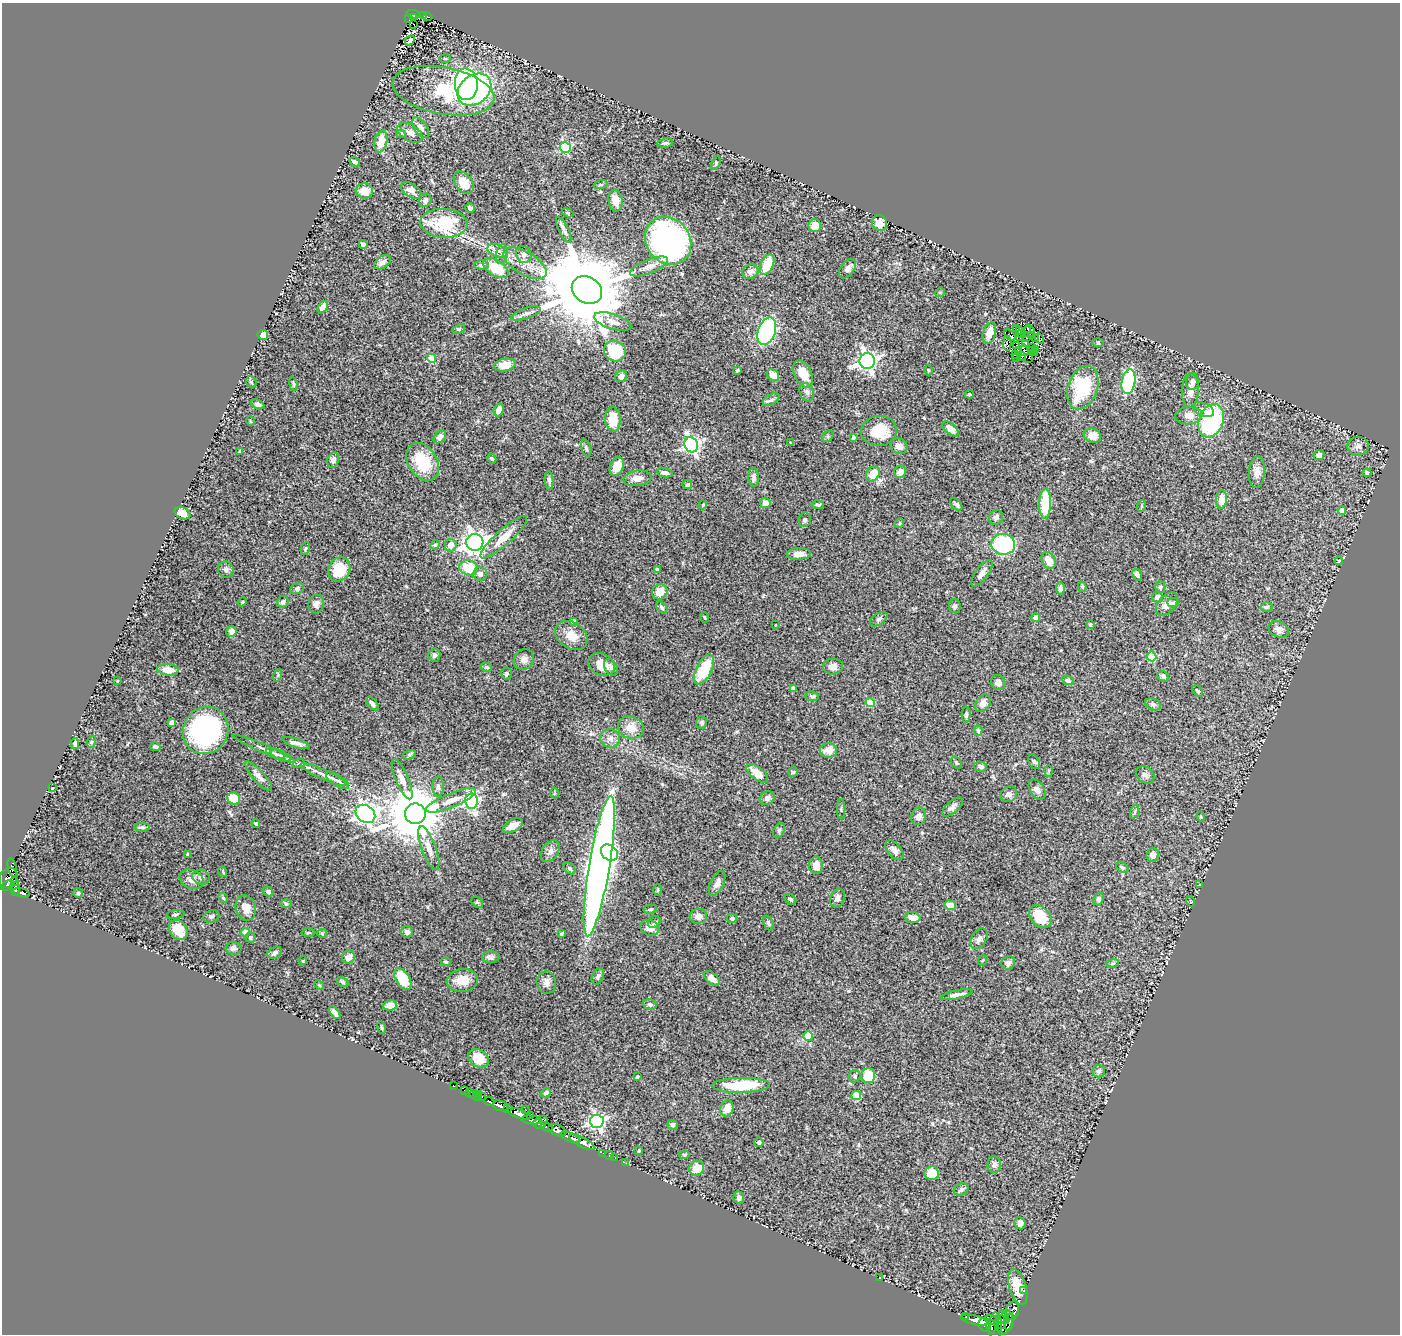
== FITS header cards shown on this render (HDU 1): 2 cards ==
NAXIS1  =                 1398
NAXIS2  =                 1332

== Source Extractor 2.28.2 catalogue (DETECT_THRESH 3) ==
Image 1398 x 1332 px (HDU 1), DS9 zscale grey, 1 PNG px = 1 image px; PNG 1402 x 1336 px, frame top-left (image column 1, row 1332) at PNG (2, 3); each listed source drawn as its Kron ellipse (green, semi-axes under 4 px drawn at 4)
Background 0.688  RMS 0.039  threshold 0.117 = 3 sigma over >= 5 px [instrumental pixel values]
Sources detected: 385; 3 with non-positive FLUX_AUTO (blend fragments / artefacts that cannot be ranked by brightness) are neither listed nor drawn; the other 382 listed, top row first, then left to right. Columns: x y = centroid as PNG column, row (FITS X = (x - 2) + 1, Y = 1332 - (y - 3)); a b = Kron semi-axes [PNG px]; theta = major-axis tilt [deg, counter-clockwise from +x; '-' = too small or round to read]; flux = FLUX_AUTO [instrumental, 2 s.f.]
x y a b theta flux
413 14 6 3 -13 44
423 15 4 3 - 68
428 17 4 3 - 23
409 18 3 2 - 4.2
414 18 3 2 - 6.7
414 25 2 2 - 3.1
410 41 5 4 - 14
445 59 6 4 -1 2.6
466 84 16 11 -87 430
474 90 18 14 40 530
443 91 51 23 -11 210
420 127 11 6 -54 13
410 133 14 8 -32 14
401 134 5 3 - 3.9
381 141 11 6 78 36
665 143 8 4 8 5.5
565 147 5 5 - 250
355 162 5 3 - 5.8
716 163 7 4 70 3.5
464 183 12 8 -54 40
600 184 7 3 19 3.2
411 190 11 6 -33 15
364 191 8 8 - 26
425 200 7 6 - 8.1
615 200 11 7 -82 22
470 208 5 5 - 7.9
567 213 6 4 -22 3
444 223 23 14 -3 150
880 223 8 7 - 32
815 226 6 6 - 27
564 230 14 5 -63 9.5
668 241 25 21 -52 750
363 244 4 4 - 6.6
497 251 10 6 -20 14
502 254 10 5 77 9.6
524 254 8 7 - 11
382 262 9 5 36 12
525 263 24 11 -30 43
481 265 7 5 0 6.8
767 265 11 6 64 69
649 266 20 7 22 22
496 268 14 7 -31 82
847 269 11 7 54 10
750 271 8 7 - 13
587 290 16 13 -33 42000
940 292 5 4 - 2.7
323 307 6 4 56 17
526 313 15 5 18 10
613 322 19 7 -17 21
459 329 7 4 23 3.5
1016 329 3 2 - 3.7
1029 329 5 2 - 3.7
767 331 14 8 69 340
1019 331 3 2 - 0.27
1026 332 6 2 54 0.4
989 333 11 6 74 29
1022 333 4 2 - 1.8
263 335 5 5 - 20
1010 335 7 4 -49 1.9
1031 335 3 2 - 3.9
1020 337 3 2 - 0.17
1026 338 3 2 - 3.9
1035 339 3 2 - 4.4
1039 339 5 4 - 8
1007 343 7 4 88 1.1
1025 343 3 2 - 3.8
1098 343 6 4 -2 3
1017 345 3 2 - 4.3
1033 347 4 2 - 4.3
1024 350 6 2 -76 2.4
1032 350 2 2 - 2.8
1035 350 2 2 - 4.7
615 351 11 10 - 120
1018 351 3 2 - 1.1
1034 353 2 2 - 1.8
1015 354 2 2 - 3.7
1021 356 4 2 - 1.9
1016 357 2 2 - 1.8
432 358 4 4 - 81
1029 358 2 2 - 2.2
867 361 7 7 - 1100
505 365 11 6 10 42
737 370 4 3 - 3.7
928 370 5 3 - 2.4
803 374 14 8 -66 39
773 375 6 5 - 28
621 376 6 5 - 13
251 382 6 5 - 3.9
1128 382 12 6 80 240
1192 382 8 6 80 10
293 384 7 3 -78 3.6
1083 388 22 15 70 150
1190 391 17 8 88 21
807 392 9 7 -69 9.6
970 394 4 2 - 3.4
771 400 9 5 29 7
258 404 7 4 -23 7.3
1203 409 11 6 -26 14
499 410 6 5 - 17
1189 415 13 8 6 21
613 419 12 8 -85 47
250 421 5 3 - 2.3
1211 421 17 12 69 270
951 429 9 5 -41 24
879 431 18 15 7 71
828 436 6 5 - 4
1092 436 9 7 -20 21
440 437 7 5 48 10
853 437 4 3 - 4.1
791 443 3 2 - 1.6
691 445 8 6 -63 660
899 446 9 7 -26 15
1358 446 11 9 6 12
586 448 8 5 -75 5.3
240 451 4 3 - 2.3
1319 455 5 5 - 10
492 459 5 4 - 3.9
333 460 7 5 72 8.8
423 462 20 14 -58 100
617 466 9 6 64 32
900 472 6 5 - 17
1257 472 16 8 85 19
665 473 8 4 -9 12
1367 473 4 3 - 4.5
873 474 8 6 58 43
753 477 9 5 -88 8
638 478 14 8 8 17
549 480 9 4 -85 6.5
687 485 5 4 - 6.4
1221 499 9 5 85 25
765 503 5 5 - 17
1045 503 15 6 89 81
956 504 7 4 -45 6.8
703 505 4 3 - 2.7
818 505 6 4 -1 5
1141 506 6 3 73 3
1342 510 4 4 - 28
182 513 8 5 -27 23
996 517 7 6 - 8.1
805 520 7 6 - 7
899 523 5 4 - 3.3
504 537 30 7 42 47
475 542 8 8 - 2000
1003 544 12 10 -5 230
435 545 5 4 - 3
451 545 6 6 - 20
305 549 6 4 79 3.5
799 554 12 5 2 17
1049 560 9 6 -62 30
1339 561 4 3 - 2.6
469 568 9 7 -12 67
339 569 12 10 60 72
657 569 4 3 - 3.4
226 570 8 7 - 8
982 573 16 6 54 15
480 574 7 6 - 12
1137 575 6 4 -60 9.5
1082 587 5 4 - 3
1160 587 6 5 - 7
1060 588 6 4 -87 8.3
297 589 7 5 24 6.3
660 592 8 7 - 33
1157 597 5 5 - 13
242 602 4 3 - 2.4
283 602 6 5 - 5.2
1173 603 6 4 -1 5.4
316 604 9 7 79 13
1167 604 13 8 48 20
955 606 6 6 - 6.3
662 607 7 4 -49 4.7
1266 607 6 4 14 4.2
704 617 5 3 - 2.1
1036 618 4 4 - 33
879 619 10 5 33 6.4
573 621 4 4 - 7.4
1090 624 3 3 - 4.6
775 625 3 2 - 1.5
1279 629 10 8 -23 13
231 631 5 5 - 13
571 635 17 13 -35 35
434 655 6 6 - 6
1151 656 5 4 - 130
524 660 11 9 46 13
601 664 14 10 -29 34
833 666 10 8 2 13
486 667 6 4 -16 4.4
611 667 9 6 -62 8.2
704 669 16 7 65 100
168 670 10 5 -5 31
507 673 6 5 - 4.5
278 675 6 4 72 3.6
1163 676 6 5 - 5.3
1068 680 6 4 -24 7.3
117 681 3 3 - 2.1
998 682 7 7 - 11
793 688 4 4 - 14
1197 691 6 4 -48 5.1
812 696 6 5 - 5.8
870 702 4 4 - 78
983 703 9 7 58 17
372 704 8 4 -50 9.8
1153 704 8 5 -26 8.4
966 715 8 4 88 5.5
701 722 6 5 - 4.3
172 723 4 4 - 17
631 728 13 11 -15 34
206 730 24 22 60 430
978 730 5 4 - 4.8
610 739 10 9 - 15
91 742 6 4 71 3.3
75 743 6 3 -85 5.9
296 743 14 4 -18 12
155 747 5 4 - 5.1
264 749 34 4 -24 16
829 750 8 7 - 26
275 754 10 4 -21 5.8
409 755 6 4 18 3.8
281 756 11 5 -25 9.5
1034 761 8 5 -63 5.2
299 763 6 4 20 3.6
956 763 6 4 -56 3.7
980 766 6 5 - 8.2
1049 771 6 4 89 2.9
793 772 5 5 - 3.8
757 773 13 6 -39 30
324 775 25 5 -24 24
1145 775 10 8 -36 10
259 776 19 5 -48 15
402 779 21 6 -67 20
338 781 13 5 -31 12
438 787 10 5 -90 8.8
52 788 3 2 - 1.5
1037 790 11 7 -59 13
555 793 5 3 - 2.6
1009 794 8 7 - 11
234 798 6 6 - 62
767 798 8 6 25 11
451 800 27 7 22 33
471 801 7 6 - 390
952 807 13 6 42 11
841 809 10 2 90 2.8
1134 812 7 4 71 4.7
365 814 10 8 -35 1500
415 814 10 10 - 17000
918 816 9 7 71 16
1201 817 5 4 - 2.8
256 823 4 3 - 3.6
513 826 11 6 30 23
142 827 8 4 -1 5.7
779 831 8 5 63 5.4
429 848 23 7 -69 23
894 850 11 6 -49 13
550 851 12 8 56 13
609 853 9 7 -39 130
188 854 4 3 - 2.7
1153 855 7 6 - 11
816 865 8 7 - 22
599 866 71 10 81 3400
12 868 9 4 -77 55
570 868 6 5 - 5.7
1122 868 6 4 -27 4.5
223 872 5 3 - 2.5
201 877 9 7 -18 11
8 878 10 8 52 250
192 879 12 9 -25 17
15 881 4 3 - 98
717 883 14 6 64 14
7 885 7 4 28 970
1200 885 3 3 - 2.2
15 889 7 3 87 240
658 890 5 3 - 2.4
268 891 5 4 - 5.3
21 893 8 3 -18 130
78 893 5 5 - 3.4
223 898 5 4 - 3.8
837 898 10 7 70 13
791 899 6 5 - 5
1098 899 6 5 - 6.2
1190 901 5 3 - 2.4
477 902 6 5 - 3.6
286 904 6 4 -1 3.9
950 905 6 4 -18 35
246 908 13 10 -74 27
650 909 7 4 10 4
176 914 9 3 7 3.7
698 916 8 7 - 18
211 917 8 6 19 6
1040 917 13 9 -47 77
732 918 5 4 - 4.7
912 918 8 5 -6 20
654 922 7 5 31 5.5
768 923 8 5 -68 4.9
650 928 10 7 -23 20
178 930 11 8 -55 52
245 932 4 4 - 23
407 932 6 5 - 9.1
308 933 7 3 1 3
322 933 4 4 - 2.7
562 933 4 3 - 3.1
250 937 5 5 - 4.2
979 939 11 7 60 11
234 948 8 6 1 7
275 953 8 5 29 9.1
348 957 7 6 - 18
491 957 9 6 1 8.5
983 960 5 3 - 2.2
303 961 4 3 - 2.3
446 962 5 4 - 3.7
1008 963 7 6 - 8.7
1113 963 6 4 18 3.2
598 976 8 5 66 7.4
712 978 9 5 -41 17
403 979 12 7 -58 84
462 980 15 11 7 39
343 982 6 4 -28 3.8
546 982 11 9 -79 15
319 985 5 4 - 3.5
957 995 16 4 12 11
650 1004 7 5 -16 7.1
390 1005 7 5 10 18
335 1013 7 4 -53 9.3
382 1028 6 4 -72 3.4
808 1036 5 4 - 48
479 1058 11 8 -33 61
1098 1071 6 6 - 6.2
855 1076 6 5 - 5.7
868 1076 7 7 - 69
637 1077 3 3 - 3.2
741 1085 29 7 1 130
453 1086 3 2 - 12
464 1090 2 2 - 7.5
469 1092 3 2 - 15
546 1093 5 4 - 7.2
473 1094 4 3 - 39
478 1094 3 2 - 6.3
856 1095 5 4 - 98
478 1097 4 3 - 7.2
482 1097 3 2 - 36
489 1101 5 3 - 120
500 1106 8 5 -21 860
508 1108 4 3 - 320
727 1108 8 6 71 26
526 1110 3 2 - 1.8
519 1114 12 4 -22 1100
531 1115 3 2 - 31
544 1119 4 3 - 55
531 1120 10 4 -6 340
597 1121 7 6 - 680
538 1124 6 3 -28 190
673 1125 5 5 - 7.8
547 1127 6 4 -26 360
557 1130 9 5 -23 380
570 1138 10 4 -24 830
582 1142 14 4 -28 850
759 1142 5 4 - 4.7
639 1150 3 3 - 2.9
603 1153 2 2 - 9.1
684 1155 5 3 - 2.9
609 1156 5 3 - 22
615 1158 2 2 - 7.2
626 1163 3 2 - 3.5
994 1165 8 7 - 8
697 1168 7 7 - 34
932 1173 7 7 - 40
961 1190 8 5 28 8.4
739 1198 6 5 - 7.6
1020 1223 6 5 - 12
880 1278 2 2 - 1.4
1018 1287 18 8 -73 46
1024 1290 3 2 - 6
1012 1311 9 6 70 520
966 1317 3 2 - 43
1004 1317 7 3 -59 150
1000 1319 4 4 - 220
975 1320 13 4 -13 830
991 1320 7 4 -16 250
1010 1322 9 3 77 140
1005 1323 12 7 72 160
985 1325 7 6 - 490
995 1326 13 6 88 550
1001 1326 3 2 - 140
991 1327 7 4 -78 240
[3 non-positive-flux detections neither listed nor drawn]